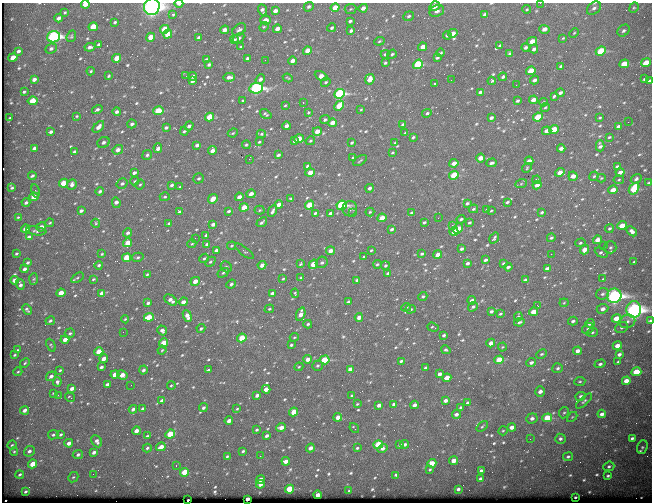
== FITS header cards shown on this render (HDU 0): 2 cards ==
NAXIS1  =                  650
NAXIS2  =                  500

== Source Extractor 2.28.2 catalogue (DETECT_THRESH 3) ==
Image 650 x 500 px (HDU 0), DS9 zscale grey, 1 PNG px = 1 image px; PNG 654 x 504 px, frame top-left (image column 1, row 500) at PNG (2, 3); each listed source drawn as its Kron ellipse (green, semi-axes under 4 px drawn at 4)
Background 598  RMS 3.1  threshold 9.33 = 3 sigma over >= 5 px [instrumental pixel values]
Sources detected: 653; of the 653, the 500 brightest by FLUX_AUTO listed and drawn (153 fainter detections omitted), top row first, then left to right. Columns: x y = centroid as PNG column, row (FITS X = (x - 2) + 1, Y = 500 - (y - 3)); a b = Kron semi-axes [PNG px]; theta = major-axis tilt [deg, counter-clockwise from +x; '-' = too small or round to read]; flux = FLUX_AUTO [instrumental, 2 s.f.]
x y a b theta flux
179 3 4 2 - 1500
540 3 2 2 - 380
85 4 4 3 - 2500
435 6 6 4 34 1600
152 7 8 8 - 130000
309 7 5 4 - 500
335 8 4 4 - 3000
363 8 4 4 - 1100
594 8 8 5 41 690
634 8 5 4 - 280
350 9 6 5 - 260
527 9 4 3 - 220
262 10 5 4 - 620
275 11 4 3 - 1000
437 11 7 5 22 780
65 12 3 3 - 210
172 14 3 3 - 720
484 14 4 3 - 610
409 16 5 4 - 440
59 18 4 3 - 800
266 20 5 4 - 1300
350 21 4 3 - 410
115 22 3 3 - 310
93 27 4 4 - 4100
264 27 5 4 - 250
332 28 5 4 - 490
165 29 5 4 - 5200
277 29 4 3 - 1400
545 29 5 4 - 1400
225 30 4 3 - 1300
239 30 8 5 37 580
351 31 4 3 - 410
623 31 7 5 43 520
453 33 5 4 - 1500
574 33 5 3 - 210
168 34 5 4 - 4100
447 35 4 4 - 370
71 36 6 4 69 300
54 37 6 5 - 55000
151 37 4 4 - 2700
199 37 4 3 - 490
239 38 6 4 31 580
563 38 3 3 - 220
235 40 4 4 - 290
379 41 5 4 - 290
532 41 5 4 - 2300
99 44 4 3 - 410
500 46 4 3 - 370
90 47 5 4 - 670
241 47 3 3 - 340
423 47 4 4 - 1800
525 47 4 3 - 480
51 49 6 5 - 570
534 49 4 3 - 650
18 51 4 3 - 490
307 51 4 4 - 3000
601 51 5 4 - 12000
441 53 4 3 - 250
385 54 4 4 - 280
392 54 5 4 - 380
510 54 4 3 - 550
13 57 5 4 - 2300
117 58 4 4 - 2700
247 58 4 3 - 530
437 58 4 3 - 340
206 60 3 3 - 340
265 60 2 2 - 240
292 61 4 3 - 1300
385 63 3 3 - 310
646 63 5 4 - 4300
209 64 3 3 - 430
418 64 5 4 - 14000
624 64 5 4 - 4700
561 66 3 2 - 360
91 71 4 4 - 280
531 71 5 4 - 4900
109 76 4 2 - 270
186 76 2 2 - 230
193 76 4 3 - 710
321 76 7 4 -28 2000
229 77 6 4 5 980
503 77 4 3 - 440
288 78 5 2 - 230
34 79 4 3 - 910
260 79 5 4 - 760
370 79 5 4 - 2000
645 79 4 3 - 430
451 80 2 2 - 550
534 80 4 3 - 910
192 81 4 3 - 760
492 81 4 3 - 380
650 81 4 3 - 580
326 82 5 4 - 350
434 84 4 3 - 340
516 85 2 2 - 300
256 88 7 5 9 42000
24 92 3 3 - 300
480 92 4 3 - 630
560 93 4 3 - 570
339 94 6 4 24 29000
554 96 4 3 - 330
533 100 4 3 - 1600
33 101 5 4 - 4400
243 101 3 2 - 260
517 101 4 3 - 420
303 102 3 2 - 870
543 102 4 3 - 230
285 105 3 2 - 220
339 106 5 4 - 4700
545 107 5 4 - 290
97 109 5 4 - 480
361 109 4 3 - 230
158 111 5 4 - 6000
117 112 4 4 - 630
308 112 4 3 - 220
427 113 5 4 - 430
266 114 6 3 -34 390
77 116 3 3 - 220
209 117 4 4 - 4900
538 117 5 4 - 8200
10 118 3 2 - 240
491 118 4 3 - 550
600 118 3 2 - 230
325 120 5 4 - 420
628 122 2 2 - 320
332 123 4 3 - 1800
132 124 4 4 - 470
403 125 4 3 - 740
189 126 5 3 - 670
286 126 4 3 - 850
618 126 4 3 - 600
98 127 7 4 46 1200
166 128 4 3 - 420
554 129 5 4 - 6300
184 131 4 3 - 300
317 131 4 4 - 2000
547 131 5 3 - 1300
51 132 4 3 - 610
233 133 5 4 - 230
405 133 3 3 - 290
261 134 4 4 - 280
413 137 3 3 - 310
609 137 3 3 - 230
299 139 5 4 - 2600
294 141 4 3 - 480
310 141 5 3 - 280
103 142 6 5 - 680
259 142 4 3 - 270
352 143 4 3 - 360
395 143 3 3 - 250
197 145 4 3 - 790
246 145 4 3 - 360
600 146 5 4 - 760
34 148 4 3 - 800
158 148 5 4 - 970
561 148 4 3 - 1000
118 150 5 4 - 1200
212 150 5 3 - 1000
74 152 4 3 - 380
392 152 3 2 - 230
147 155 5 4 - 420
278 155 4 3 - 550
353 158 3 2 - 260
480 158 4 3 - 2100
249 159 2 2 - 2000
360 161 7 2 34 250
529 161 4 3 - 1000
454 163 4 3 - 1400
491 163 5 3 - 470
308 166 4 3 - 540
617 166 4 3 - 470
527 168 5 4 - 250
310 172 4 4 - 2000
560 172 5 4 - 1700
620 172 4 3 - 1000
134 173 4 3 - 670
454 175 5 4 - 9000
32 176 4 3 - 360
573 176 5 4 - 1600
594 176 5 4 - 280
199 178 5 5 - 440
601 178 4 3 - 240
636 179 6 4 32 470
537 180 4 3 - 240
619 180 5 4 - 230
135 181 4 3 - 230
63 183 4 4 - 4100
122 183 6 4 32 500
648 183 3 2 - 280
72 184 5 4 - 820
521 184 6 4 20 310
140 185 5 3 - 250
172 185 3 3 - 440
537 185 4 3 - 1200
12 187 4 3 - 330
180 187 4 3 - 260
369 188 4 3 - 670
634 189 6 4 52 13000
613 190 5 4 - 2700
35 191 7 4 -79 300
100 191 4 3 - 520
251 194 4 3 - 1100
34 197 4 4 - 2700
165 197 5 4 - 300
239 197 4 3 - 1400
291 198 4 3 - 320
213 199 5 4 - 2200
507 202 4 2 - 310
26 203 4 3 - 510
116 203 5 4 - 840
467 203 4 3 - 380
279 205 4 3 - 2200
310 205 5 4 - 6600
342 205 5 4 - 25000
244 207 4 4 - 4400
350 209 8 7 - 1100
473 209 5 3 - 340
260 210 5 4 - 270
487 210 4 3 - 500
81 211 4 3 - 540
229 211 4 3 - 410
272 211 6 3 62 560
491 211 4 2 - 220
179 212 3 3 - 410
370 212 4 4 - 260
542 212 4 3 - 320
315 213 4 3 - 360
330 213 4 3 - 640
353 213 3 2 - 250
412 213 4 3 - 340
18 217 3 3 - 230
382 218 4 4 - 2300
438 218 2 2 - 370
461 219 4 3 - 420
262 222 6 3 38 480
424 222 4 3 - 350
50 223 4 3 - 300
96 223 4 4 - 230
169 223 4 3 - 270
469 223 3 3 - 310
213 224 4 3 - 1000
452 225 4 3 - 290
622 225 5 4 - 3200
41 227 5 4 - 1100
458 228 5 4 - 2600
609 228 4 3 - 340
25 229 4 4 - 2100
391 229 4 3 - 490
36 231 10 4 -8 560
454 231 4 4 - 2000
632 231 6 4 -42 740
128 233 5 4 - 590
206 235 4 3 - 320
29 237 4 3 - 940
195 238 2 2 - 310
494 238 6 3 56 350
551 238 4 4 - 370
597 240 4 4 - 1800
128 243 4 4 - 3200
580 243 5 4 - 340
192 244 4 4 - 210
207 244 4 3 - 790
603 245 2 2 - 1000
232 246 4 3 - 250
610 247 6 6 - 420
462 249 4 3 - 510
584 249 5 4 - 1900
216 250 4 3 - 880
371 250 4 3 - 240
244 251 11 4 -37 370
330 251 4 3 - 1200
601 253 7 4 -30 430
16 254 3 3 - 300
102 254 4 3 - 220
422 254 4 3 - 350
551 254 2 2 - 1200
438 255 4 3 - 1800
138 257 6 4 14 340
364 257 3 3 - 240
127 258 4 4 - 7200
204 258 5 3 - 340
485 260 3 3 - 500
210 262 6 4 43 340
322 262 6 5 - 460
634 262 3 2 - 220
28 263 4 3 - 380
467 263 4 3 - 500
503 263 3 3 - 310
300 264 3 3 - 430
313 264 5 4 - 2900
377 264 4 3 - 310
99 265 4 3 - 370
262 265 4 4 - 1100
385 266 4 3 - 370
226 267 6 5 - 360
508 267 4 3 - 520
25 269 4 3 - 610
547 269 4 3 - 740
223 273 6 4 30 320
388 273 4 3 - 390
147 274 3 3 - 250
77 278 7 3 32 300
301 278 3 3 - 310
34 279 6 4 87 260
93 279 3 2 - 250
283 279 3 3 - 230
603 279 4 4 - 230
14 280 4 3 - 1600
357 280 4 3 - 670
525 280 4 3 - 470
195 281 5 4 - 1700
20 284 5 3 - 630
231 284 5 4 - 510
61 293 4 3 - 2600
102 293 4 3 - 1100
272 293 4 3 - 1000
295 293 4 3 - 230
602 294 6 5 - 560
423 296 5 4 - 360
614 296 7 7 - 83000
171 300 7 4 -35 1100
472 300 4 3 - 940
183 302 4 4 - 1300
348 302 4 3 - 700
148 303 4 3 - 550
564 303 4 4 - 210
538 306 2 2 - 470
406 307 5 4 - 250
473 307 5 4 - 460
269 309 5 3 - 280
411 309 5 4 - 290
603 309 6 5 - 980
634 309 8 7 - 100000
27 310 6 3 -48 430
491 311 4 3 - 490
534 312 4 4 - 2800
301 314 7 4 72 1600
500 314 4 3 - 290
187 316 6 4 -66 1400
149 317 5 4 - 4500
359 317 4 3 - 1400
518 317 5 3 - 440
617 318 5 4 - 4000
125 319 4 4 - 260
50 321 5 3 - 430
573 321 5 4 - 470
627 321 8 6 21 830
650 321 3 3 - 570
519 322 5 3 - 390
590 323 4 4 - 1100
308 324 4 3 - 330
433 327 6 2 -18 250
622 327 7 5 30 550
201 328 4 3 - 360
588 329 6 5 - 500
162 330 5 4 - 760
123 332 2 2 - 410
592 332 5 4 - 330
70 333 5 4 - 380
444 335 3 3 - 380
294 337 4 3 - 230
242 338 4 4 - 6900
65 340 4 3 - 1700
164 343 5 4 - 4900
491 343 4 3 - 1500
51 345 7 3 -66 270
291 345 3 3 - 310
617 346 4 4 - 2200
502 347 4 4 - 220
17 350 4 4 - 270
162 350 4 3 - 250
446 350 5 4 - 330
578 351 4 4 - 1400
99 352 4 4 - 4800
541 354 6 4 26 310
619 354 4 3 - 580
14 355 3 2 - 270
104 359 4 3 - 1700
308 359 4 3 - 1500
325 360 5 4 - 11000
499 360 5 4 - 6400
401 361 4 3 - 390
531 362 5 4 - 660
618 362 3 2 - 230
25 363 5 3 - 280
600 364 5 4 - 490
317 366 5 5 - 360
101 367 4 3 - 450
299 367 4 4 - 240
426 368 4 3 - 460
558 368 5 5 - 450
350 369 4 3 - 950
60 370 3 3 - 240
143 370 4 4 - 500
208 370 3 3 - 480
18 372 4 3 - 250
636 372 5 4 - 6600
115 374 4 4 - 2400
439 374 4 3 - 880
122 375 5 4 - 2100
51 376 5 4 - 800
447 378 4 4 - 2500
580 381 5 3 - 260
626 381 4 4 - 2500
57 382 5 4 - 570
107 384 4 3 - 550
131 385 2 2 - 230
171 385 4 3 - 220
72 388 4 3 - 1100
266 389 4 3 - 2200
540 392 5 4 - 1100
53 393 3 2 - 220
58 395 2 2 - 320
257 395 4 3 - 690
352 396 3 3 - 300
581 396 5 4 - 520
70 397 5 2 - 220
445 400 4 3 - 960
162 401 4 3 - 1200
584 401 10 4 42 400
468 403 4 3 - 510
357 404 3 3 - 220
394 404 4 3 - 790
379 405 4 3 - 920
414 405 4 3 - 740
460 407 4 3 - 280
143 408 4 3 - 460
203 408 4 4 - 530
133 409 4 3 - 680
237 409 4 3 - 230
25 410 5 3 - 890
294 412 4 4 - 4300
564 413 6 5 - 350
456 414 4 4 - 680
602 414 4 3 - 1000
338 417 4 4 - 1700
572 417 6 4 44 220
532 418 6 5 - 780
547 418 5 4 - 8200
229 421 4 3 - 1300
482 426 6 3 40 260
281 427 5 4 - 1500
512 427 4 3 - 1300
354 428 5 2 - 230
257 430 3 3 - 290
136 431 4 3 - 1500
503 431 5 4 - 240
61 434 4 3 - 370
170 434 5 4 - 6300
53 435 5 4 - 400
147 436 3 3 - 280
267 436 4 3 - 660
632 438 4 3 - 450
530 439 3 2 - 230
560 439 5 5 - 530
97 441 6 5 - 800
69 443 4 3 - 1200
405 444 4 3 - 490
12 445 4 4 - 310
378 445 5 4 - 8600
400 445 4 3 - 370
161 447 5 3 - 1700
642 447 7 5 68 320
147 448 4 4 - 370
310 448 4 3 - 1200
357 448 3 3 - 260
382 448 5 4 - 700
14 451 4 4 - 240
29 451 6 5 - 710
243 451 3 3 - 300
94 452 4 3 - 660
78 455 5 4 - 580
227 456 3 3 - 270
260 456 2 2 - 680
568 457 5 4 - 400
286 461 4 3 - 1300
454 461 4 4 - 1900
432 463 4 4 - 3400
33 464 4 4 - 3500
176 466 3 2 - 230
609 466 6 4 23 400
430 470 3 3 - 220
481 471 4 3 - 790
185 472 4 4 - 5600
20 474 4 3 - 310
93 474 3 2 - 290
396 475 4 3 - 360
608 476 3 3 - 350
73 477 6 4 42 350
260 479 4 3 - 1300
480 479 3 3 - 390
260 484 4 3 - 980
289 489 4 4 - 8200
458 489 4 3 - 510
349 491 3 2 - 220
25 492 4 3 - 330
318 495 4 4 - 1600
575 497 3 2 - 260
247 499 4 3 - 2000
188 500 3 2 - 400
At the frame edge (FLAGS 8, measured only in part): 7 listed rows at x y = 179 3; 540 3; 85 4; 152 7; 594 8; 650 81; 650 321
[153 fainter detections neither listed nor drawn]